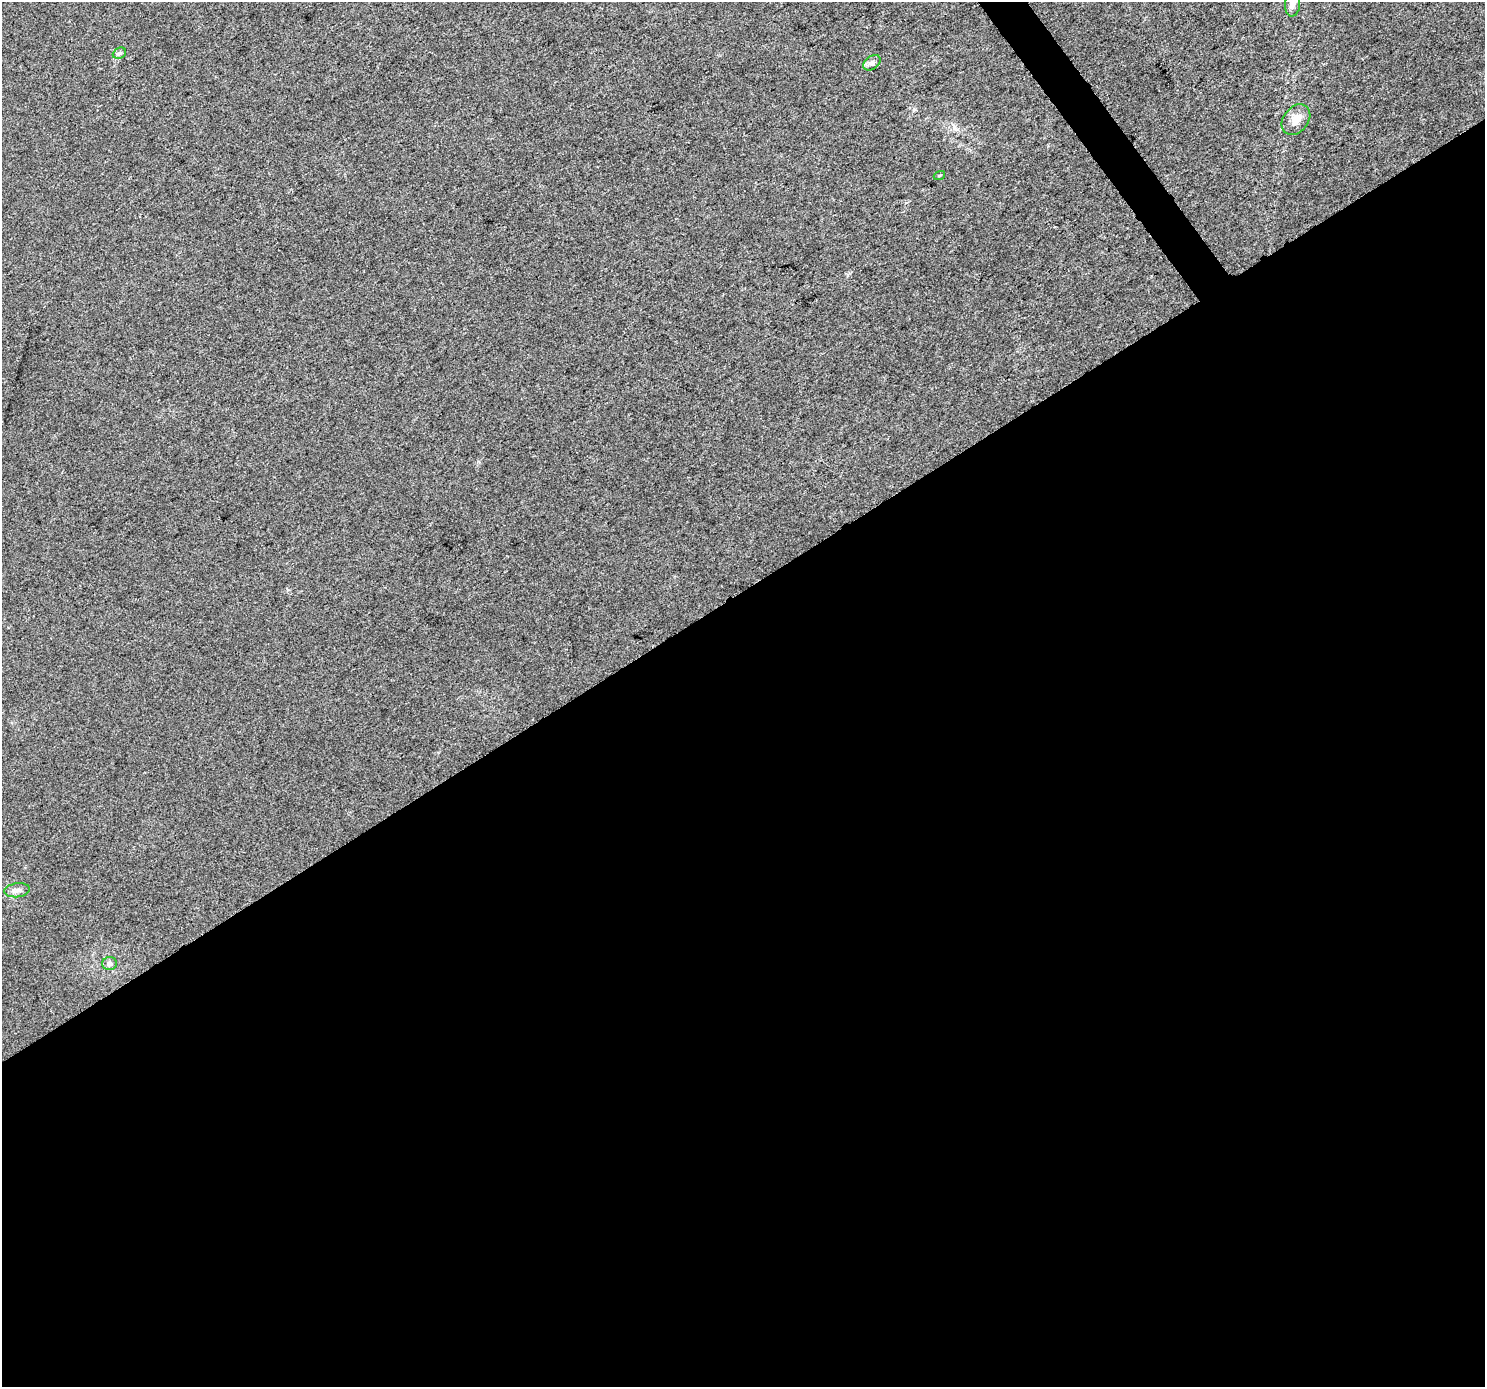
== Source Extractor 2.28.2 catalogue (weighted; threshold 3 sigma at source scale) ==
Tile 15 of 4 x 4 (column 3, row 4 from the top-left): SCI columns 2973-4455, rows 193-1577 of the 5940 x 5862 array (HDU 1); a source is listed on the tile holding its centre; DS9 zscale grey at full resolution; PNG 1487 x 1389 px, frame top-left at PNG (2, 2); each listed source drawn as its Kron ellipse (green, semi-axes under 4 px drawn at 4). Shown black and unused: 58% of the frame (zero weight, under 3 of 5 exposures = <1% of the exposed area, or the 3 px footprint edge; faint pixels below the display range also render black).
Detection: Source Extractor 2.28.2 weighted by HDU 2 'WHT'; one run over the whole footprint, this tile lists its part. Background 0.0143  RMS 0.0045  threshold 0.0201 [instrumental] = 3 sigma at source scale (4.5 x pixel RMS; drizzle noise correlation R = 1.50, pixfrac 1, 0.0396/0.0396 arcsec/px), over >= 5 px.
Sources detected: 7; all 7 listed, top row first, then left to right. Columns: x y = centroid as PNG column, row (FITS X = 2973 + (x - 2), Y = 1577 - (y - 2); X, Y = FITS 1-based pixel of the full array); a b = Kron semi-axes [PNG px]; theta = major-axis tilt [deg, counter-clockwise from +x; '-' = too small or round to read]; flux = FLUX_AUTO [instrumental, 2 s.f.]
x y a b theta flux
1293 4 12 7 86 2.3
119 53 7 5 23 0.96
872 63 9 6 36 1.4
1296 120 17 12 52 4.9
939 175 6 3 19 0.4
17 890 13 7 7 2
110 963 7 6 - 1.7
Isophote crosses this tile's border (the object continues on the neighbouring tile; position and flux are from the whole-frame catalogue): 1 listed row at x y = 1293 4